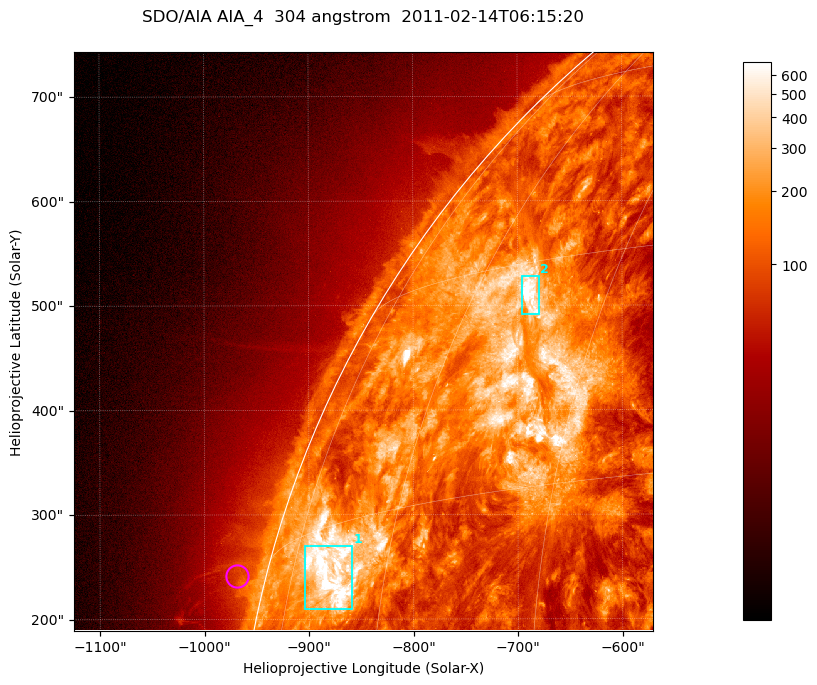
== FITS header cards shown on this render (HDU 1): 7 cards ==
TELESCOP= 'SDO/AIA '           / For AIA: SDO/AIA
INSTRUME= 'AIA_4   '           / For AIA: AIA_ATA1, AIA_ATA2, AIA_ATA3 or AIA_AT
WAVELNTH=                  304 / [angstrom] Wavelength
WAVEUNIT= 'angstrom'           / Wavelength unit: angstrom
DATE-OBS= '2011-02-14T06:15:20.139' / [ISO] Date when observation started; ISO 8
CTYPE1  = 'HPLN-TAN'           / CTYPE1; Typically HPLN
CTYPE2  = 'HPLT-TAN'           / CTYPE2; Typically HPLT

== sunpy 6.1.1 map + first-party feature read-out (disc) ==
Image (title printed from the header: SDO/AIA AIA_4  304 angstrom  2011-02-14T06:15:20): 923 x 923 px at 0.6 arcsec/px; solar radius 972 arcsec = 1619 px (partial field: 4.9% of the solar disc is inside the frame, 47% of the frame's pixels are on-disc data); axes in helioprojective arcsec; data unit not stated in the header (colour bar unlabelled)
Orientation: roll -0.132 deg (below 1 deg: not rotated)
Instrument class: DISC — disc imager (sunpy class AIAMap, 304 A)
Bright regions (active regions / flare kernels): reference = the on-disc median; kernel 7 px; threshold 5 sigma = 377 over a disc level ~130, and >= 1.15x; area >= 851 px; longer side >= 11 px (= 6.6 arcsec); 2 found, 2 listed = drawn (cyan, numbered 1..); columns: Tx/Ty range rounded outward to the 2 arcsec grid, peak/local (2 s.f.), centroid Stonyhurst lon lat
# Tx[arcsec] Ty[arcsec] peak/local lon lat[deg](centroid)
1 -906..-858 210..272 8.4 -68 +12
2 -696..-678 490..528 7.9 -53 +28
Off-limb structures (1.02-1.3 R_sun): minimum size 400 px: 3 found; the strongest spans PA ~75 deg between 1.02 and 1.06 R_sun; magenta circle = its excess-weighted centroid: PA ~75 deg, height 1.03 R_sun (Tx ~-968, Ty ~242 arcsec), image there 1.5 x the reference